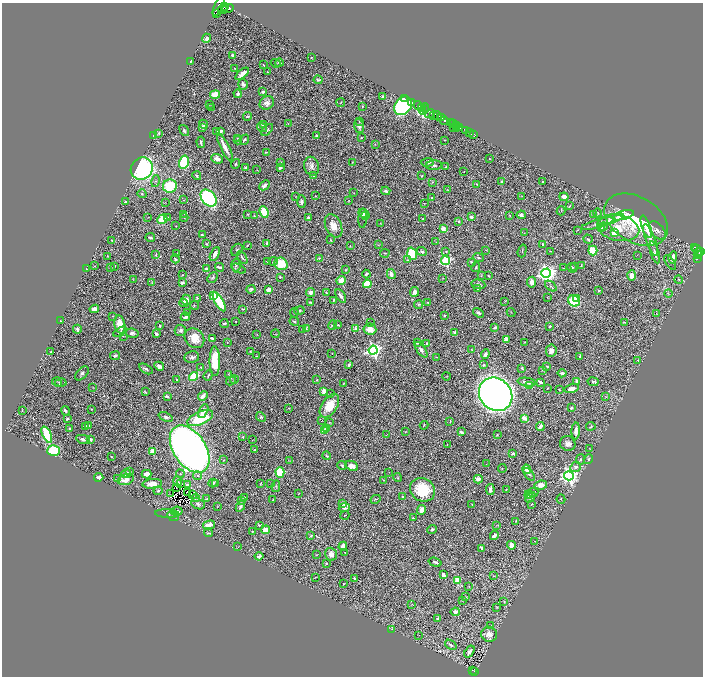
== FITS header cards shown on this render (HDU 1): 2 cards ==
NAXIS1  =                 1402
NAXIS2  =                 1348

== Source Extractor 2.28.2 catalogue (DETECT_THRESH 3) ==
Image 1402 x 1348 px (HDU 1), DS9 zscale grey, zoomed out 1/2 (1 PNG px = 2 x 2 image px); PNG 705 x 678 px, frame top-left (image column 2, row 1347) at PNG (2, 3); each listed source drawn as its Kron ellipse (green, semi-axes under 4 px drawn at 4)
Background 0.753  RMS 0.017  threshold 0.0509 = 3 sigma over >= 5 px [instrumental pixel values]
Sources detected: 615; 60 cannot appear on this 1/2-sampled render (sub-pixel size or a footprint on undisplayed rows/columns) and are neither listed nor drawn; of the other 555, the 500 brightest by FLUX_AUTO listed and drawn (55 fainter detections omitted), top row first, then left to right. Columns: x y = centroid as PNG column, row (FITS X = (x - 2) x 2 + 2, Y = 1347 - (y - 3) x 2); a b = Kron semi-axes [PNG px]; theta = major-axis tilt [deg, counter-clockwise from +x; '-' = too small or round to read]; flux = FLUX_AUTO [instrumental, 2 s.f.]
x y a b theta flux
219 6 11 4 65 1700
225 6 4 3 - 750
228 8 6 3 19 960
223 10 5 3 - 340
216 13 2 1 - 130
207 38 5 3 - 6.5
232 55 3 2 - 5.4
311 57 2 2 - 1.4
191 61 3 2 - 2.4
279 62 4 3 - 10
276 63 5 3 - 2.7
263 65 3 2 - 1.8
235 68 3 2 - 1.8
267 72 3 2 - 1.9
242 74 8 3 41 23
318 80 4 2 - 5.9
243 84 6 4 -74 12
263 92 3 3 - 6
215 94 5 4 - 48
238 94 4 3 - 11
383 97 4 3 - 7.8
405 99 2 1 - 19
267 103 7 6 - 21
341 103 4 2 - 2.1
412 103 2 1 - 27
209 104 3 2 - 1.3
362 106 3 2 - 2.9
403 106 10 8 50 930
211 107 3 2 - 1.3
420 107 7 3 -34 240
422 108 3 2 - 570
424 109 6 3 65 580
426 110 3 2 - 360
430 114 5 3 - 77
434 115 4 3 - 170
247 116 4 2 - 3.8
437 116 5 2 - 280
442 118 4 2 - 220
359 121 3 3 - 2.2
445 121 4 3 - 420
451 123 4 2 - 680
203 124 5 3 - 4.3
263 124 3 2 - 9
288 124 3 2 - 1.9
453 124 2 2 - 340
359 126 7 4 -74 14
457 126 3 2 - 260
202 127 3 3 - 10
454 127 2 1 - 69
460 127 3 2 - 300
262 128 5 3 - 7.7
456 129 2 1 - 11
267 130 7 3 45 4
465 130 2 2 - 80
184 131 6 3 -54 8.2
217 131 3 2 - 3.6
221 131 4 3 - 14
470 132 2 1 - 87
159 133 3 2 - 4.3
474 134 2 1 - 21
154 135 3 2 - 9
316 136 4 2 - 6.4
237 138 3 2 - 2.2
361 138 3 2 - 2.7
238 140 4 3 - 5
244 140 5 3 - 6
444 140 3 2 - 1.7
201 142 6 3 -86 8.8
375 144 3 2 - 1.3
225 147 15 3 -64 32
266 152 3 3 - 3
217 159 6 4 -23 20
489 159 2 1 - 2
184 162 6 5 - 300
281 162 2 2 - 5.6
352 162 3 2 - 1.6
427 162 6 3 5 16
235 164 5 3 - 3.6
434 165 8 5 3 11
311 166 9 7 -74 16
245 167 3 3 - 3.2
280 167 3 3 - 11
446 167 4 2 - 3.4
142 169 11 10 - 690
257 170 3 2 - 1.8
464 172 2 1 - 1.4
197 176 4 3 - 5
313 176 3 2 - 2.1
422 176 2 2 - 2.4
155 181 6 4 76 6.3
432 182 3 2 - 2.3
502 182 3 2 - 8
542 182 2 2 - 2.3
477 184 2 2 - 3.3
265 185 6 3 43 13
170 186 7 6 - 160
447 190 2 2 - 1.6
386 191 4 3 - 8.7
354 193 2 2 - 1.9
142 194 4 3 - 4
315 196 3 2 - 2.1
522 196 2 2 - 1.7
295 197 2 2 - 1.4
564 197 4 3 - 19
209 198 9 6 -50 590
432 198 2 2 - 3
183 200 3 2 - 1.3
348 201 2 1 - 1.4
125 202 3 2 - 4
301 202 6 4 -86 9.5
165 203 3 1 - 1.3
424 203 3 2 - 1.9
570 206 3 1 - 2.7
561 211 4 2 - 2
264 212 6 4 -68 91
364 213 6 4 -32 13
598 213 4 3 - 3.6
184 214 2 1 - 1.2
248 214 3 3 - 2.9
365 215 2 1 - 3.8
521 215 4 4 - 14
594 215 2 2 - 1.4
623 215 11 4 16 60
254 216 4 3 - 3.1
510 216 3 2 - 2.1
148 217 3 2 - 1.5
471 217 3 2 - 26
168 218 3 2 - 8
184 218 4 2 - 2.3
309 218 3 3 - 9.8
363 218 10 4 87 4.7
162 219 5 4 - 75
423 219 3 2 - 2.2
610 219 14 3 18 21
636 220 34 22 -30 240
458 221 3 3 - 6
380 224 3 1 - 1.6
598 224 17 4 17 17
176 226 2 1 - 1.5
334 226 12 8 -65 38
603 227 4 3 - 8.4
646 227 12 4 -71 57
618 228 21 13 -12 93
443 229 4 3 - 24
602 229 4 3 - 5
578 230 4 3 - 2.7
657 230 11 6 -52 18
614 232 4 3 - 57
524 233 3 2 - 1.4
202 235 3 2 - 4.2
150 237 5 2 - 4.8
588 239 4 3 - 4.9
112 240 2 2 - 2.3
331 240 2 2 - 2.4
650 240 17 4 -70 26
436 241 2 2 - 1.3
267 243 3 2 - 9.2
207 244 4 3 - 3.5
247 245 3 2 - 3.1
378 245 3 2 - 1.6
543 245 3 2 - 11
350 246 3 3 - 2.3
694 247 3 2 - 120
697 248 3 2 - 97
237 250 7 5 53 6
486 250 3 2 - 1.5
593 250 5 4 - 110
422 251 5 3 - 8
522 251 6 3 74 3.5
550 251 3 1 - 1.5
700 251 3 1 - 51
446 252 4 2 - 2.5
655 252 11 4 -72 12
698 252 3 2 - 130
177 253 3 2 - 1.5
385 253 5 3 - 3.4
215 254 7 3 64 22
412 254 6 4 -70 200
697 254 4 3 - 170
156 255 3 2 - 4.4
637 255 2 1 - 1.3
107 256 3 2 - 1.3
673 257 6 3 75 31
242 258 7 3 -56 5.9
319 258 3 2 - 3.2
479 258 5 4 - 5.4
175 259 4 3 - 6.8
697 259 2 1 - 14
407 260 4 3 - 4.6
267 261 3 2 - 2.8
273 261 5 3 - 3.7
446 261 4 4 - 420
472 262 4 3 - 5.1
670 262 8 3 -57 4.7
281 264 7 6 - 94
236 265 6 4 -88 6.8
581 265 3 2 - 2
94 266 2 1 - 1.4
114 266 2 2 - 3.6
110 267 2 2 - 2.3
220 267 4 2 - 8.6
476 267 5 3 - 4.7
575 267 3 2 - 1.8
563 268 3 2 - 1.2
572 268 5 4 - 6
86 269 2 1 - 1.3
206 269 3 2 - 11
239 269 7 3 -24 4.3
346 270 4 2 - 3
546 273 5 4 - 2000
366 274 4 2 - 5.3
391 274 5 3 - 18
183 275 3 2 - 2.8
631 275 5 4 - 17
481 276 3 3 - 2.3
488 276 2 2 - 4.2
212 277 6 4 49 5.5
280 277 3 3 - 3.6
443 278 2 2 - 1.6
133 280 3 1 - 1.3
679 280 4 3 - 3.1
341 281 5 4 - 44
152 282 4 2 - 2.2
532 282 5 4 - 20
182 283 3 2 - 9.9
367 284 4 4 - 81
478 284 7 5 -8 9.3
551 286 7 3 -40 4.7
251 289 4 4 - 7
477 289 3 2 - 1.5
268 290 4 4 - 24
599 290 2 2 - 5.1
310 292 4 4 - 16
414 292 5 4 - 20
326 293 2 2 - 3.6
668 294 4 2 - 2.7
213 295 3 3 - 100
341 296 7 3 -58 14
548 297 2 1 - 1.8
197 298 3 2 - 3.5
577 298 3 3 - 21
186 300 5 5 - 25
333 300 3 2 - 3.7
505 301 4 2 - 2.2
574 301 6 5 - 180
219 302 11 4 -60 160
311 302 3 2 - 3.6
428 302 3 3 - 2.3
184 303 4 3 - 14
419 304 4 4 - 4.1
194 305 4 2 - 2.4
94 309 5 3 - 30
243 309 3 2 - 2.2
299 311 5 4 - 4.1
187 312 3 3 - 2.2
511 312 4 2 - 1.6
294 313 4 2 - 2.3
478 313 6 3 -32 8
656 314 2 2 - 1.2
444 315 3 3 - 3
113 316 2 2 - 1.4
185 317 5 3 - 13
60 321 2 2 - 1.6
236 321 3 2 - 1.5
294 321 5 3 - 4
624 322 4 2 - 3.5
224 323 4 2 - 5.5
370 323 4 2 - 2
120 324 9 5 -78 57
333 325 5 4 - 5.3
338 325 4 2 - 2.7
160 326 2 2 - 10
550 326 3 2 - 6.6
495 327 4 3 - 9.6
306 328 3 2 - 3.2
77 329 4 3 - 8.3
356 329 3 2 - 69
370 329 6 5 - 38
180 330 6 5 - 10
303 330 3 3 - 2.2
120 332 7 3 30 5.4
132 333 6 4 -7 12
455 333 3 2 - 12
156 334 3 3 - 15
257 334 3 2 - 1.3
275 334 4 2 - 1.5
123 336 3 2 - 2.2
194 338 11 9 -43 55
212 338 4 3 - 9.4
507 340 4 3 - 28
227 342 2 2 - 1.4
525 342 3 2 - 2
417 343 4 3 - 7.7
427 344 3 2 - 8.1
472 349 2 2 - 1.6
373 350 4 4 - 1100
421 350 9 4 -54 14
250 351 2 2 - 2.3
551 351 6 5 - 19
51 352 3 2 - 2.3
332 354 2 2 - 1.4
485 354 5 3 - 9.1
115 356 5 3 - 7.9
256 356 3 1 - 1.4
580 356 3 2 - 3.8
192 357 7 6 - 10
436 357 3 2 - 1.8
638 360 3 3 - 1.9
215 361 15 5 -89 130
349 365 3 2 - 7
484 365 3 3 - 5.8
159 366 5 4 - 14
547 366 4 2 - 2.5
201 367 2 2 - 1.4
522 368 3 2 - 5.2
146 369 7 3 -31 7.6
542 370 3 2 - 1.5
82 373 8 5 48 11
562 373 4 3 - 8.7
228 374 2 2 - 1.3
208 375 5 2 - 4.3
446 376 4 2 - 2.3
193 377 5 4 - 110
176 379 2 2 - 3.2
234 379 4 2 - 2.5
317 380 3 2 - 2.8
231 381 5 3 - 3.6
577 381 4 3 - 10
59 382 7 2 -13 3.4
527 382 9 3 -10 15
540 382 4 2 - 8.7
593 382 6 3 -9 9.8
344 383 2 2 - 2
59 384 2 2 - 2.2
529 386 4 3 - 17
93 387 2 2 - 1.3
547 388 4 2 - 1.7
571 388 7 3 13 22
559 390 3 2 - 2.4
324 391 4 3 - 23
145 392 3 2 - 2.9
331 394 3 2 - 1.4
496 394 18 15 -45 2900
167 396 3 2 - 6.4
203 396 5 3 - 21
606 397 3 2 - 1.6
329 406 13 7 57 89
289 408 2 1 - 1.4
571 408 2 2 - 4.8
91 409 2 2 - 2.3
22 410 3 2 - 2.1
65 411 5 3 - 7.6
203 411 7 4 62 13
166 417 7 4 -23 10
261 417 5 4 - 7.8
200 418 14 6 23 180
524 418 3 2 - 79
67 419 3 3 - 6.5
322 420 3 2 - 1.5
450 421 4 2 - 2
329 422 3 2 - 1.7
89 425 2 2 - 3.3
424 425 4 2 - 2.3
86 426 4 2 - 5.2
540 426 4 3 - 22
591 426 5 3 - 4.2
326 428 2 2 - 3.7
70 429 3 3 - 3.6
324 431 2 2 - 53
576 431 8 4 87 22
405 432 3 2 - 1.5
461 432 4 2 - 12
47 435 9 4 -66 170
386 435 4 2 - 1.5
497 435 2 2 - 3.2
243 437 3 3 - 3.2
83 439 7 4 -11 9.8
90 440 3 3 - 8.3
252 440 3 1 - 1.3
447 444 2 2 - 1.9
568 444 8 7 - 20
190 449 26 16 -56 4100
590 449 2 1 - 1.4
255 450 3 2 - 2.4
53 451 6 5 - 200
153 451 3 3 - 86
513 453 3 2 - 7.6
111 456 3 2 - 1.8
327 456 4 3 - 3.5
581 459 5 4 - 5.7
588 459 5 3 - 6.3
224 460 4 2 - 1.9
290 461 4 3 - 2.9
486 464 3 2 - 1.5
342 465 5 3 - 4.3
352 466 7 4 -25 33
576 467 5 5 - 11
502 469 4 1 - 1.3
527 469 5 3 - 30
130 471 4 3 - 3.6
280 472 5 4 - 140
389 472 2 1 - 2.3
126 473 5 3 - 26
147 474 5 3 - 20
180 474 4 2 - 2.9
529 474 7 4 -52 7.5
198 476 4 3 - 5.6
569 476 5 4 - 1500
99 477 4 3 - 14
398 477 4 2 - 3
118 478 4 3 - 2.8
126 479 8 5 17 46
478 479 4 3 - 23
384 480 2 1 - 1.5
177 481 5 3 - 2.4
180 483 2 1 - 3.2
213 483 4 3 - 9.4
261 483 2 2 - 1.9
152 484 10 5 5 26
216 484 4 3 - 2.8
271 484 4 2 - 2.6
188 485 3 2 - 14
541 485 6 4 6 40
276 486 6 3 82 5.7
176 488 2 1 - 1.4
506 489 2 2 - 1.8
422 490 13 11 -33 150
490 490 6 3 -84 14
158 491 4 3 - 6.3
187 492 3 1 - 1.2
170 493 3 1 - 2.1
299 493 2 1 - 1.6
533 493 5 3 - 7.9
193 494 2 1 - 2.4
529 495 4 3 - 3.8
244 497 2 2 - 5.2
402 497 2 2 - 3.9
530 497 6 4 50 12
196 498 4 2 - 5.5
207 499 4 2 - 2.8
376 499 5 2 - 3.1
561 499 5 3 - 3.6
273 500 3 2 - 2
241 501 4 3 - 3
198 504 7 5 -23 7.1
343 504 4 3 - 8
472 504 2 2 - 2.7
532 504 3 2 - 1.6
217 506 3 2 - 1.4
240 506 6 3 63 9.4
344 508 5 3 - 19
422 510 5 3 - 27
177 511 6 4 8 20
167 514 12 4 -3 9.1
345 515 4 2 - 1.4
173 516 6 4 -28 5.5
413 518 3 2 - 2.9
516 521 4 3 - 2.8
209 525 6 3 13 32
259 525 2 2 - 4.1
496 526 3 2 - 1.4
432 529 5 3 - 7.8
266 530 4 3 - 64
252 531 2 2 - 3.4
209 533 4 2 - 3.6
494 535 5 2 - 14
311 536 3 2 - 3.9
535 541 3 2 - 1.5
511 545 4 4 - 29
343 546 4 3 - 31
238 547 2 2 - 3.5
482 548 4 3 - 8.3
345 552 2 1 - 1.2
317 554 3 2 - 1.7
331 554 6 5 - 20
259 556 4 3 - 8
435 562 6 3 -18 7.3
326 564 2 2 - 3.1
443 575 3 2 - 35
493 576 3 2 - 1.6
315 577 2 1 - 1.9
354 578 3 2 - 4
457 580 3 3 - 120
343 584 2 2 - 2.4
469 586 2 2 - 1.7
466 597 3 3 - 1.9
462 600 3 2 - 2.3
504 602 3 2 - 2.3
412 604 3 3 - 1.8
497 607 3 3 - 2.4
455 612 4 4 - 16
437 618 4 3 - 6.7
491 625 3 3 - 2.1
392 629 3 3 - 1.8
489 634 8 7 - 29
419 635 3 2 - 1.3
451 645 6 4 -36 8.8
469 651 7 3 56 11
473 671 2 1 - 27
475 671 4 2 - 46
At the frame edge (FLAGS 8, measured only in part): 1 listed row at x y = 219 6
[55 fainter detections neither listed nor drawn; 60 sub-pixel or undisplayed-footprint detections neither listed nor drawn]